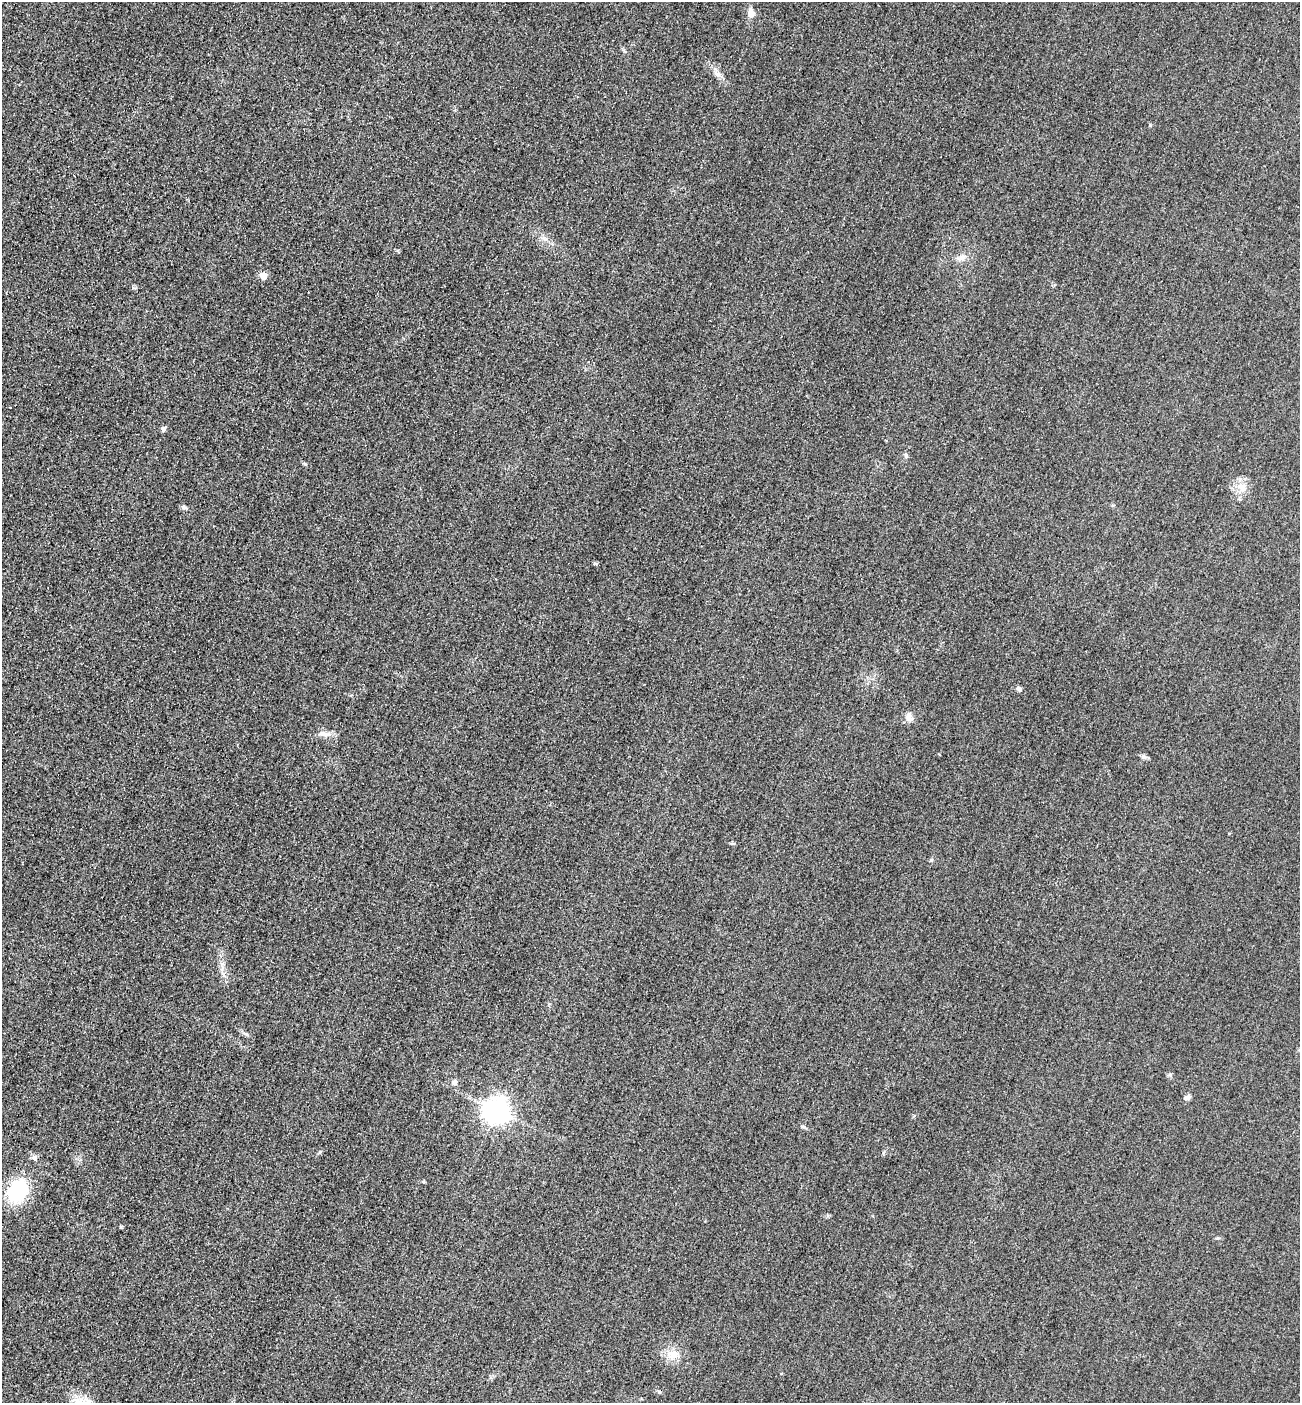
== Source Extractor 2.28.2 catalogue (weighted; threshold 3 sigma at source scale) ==
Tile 11 of 4 x 4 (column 3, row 3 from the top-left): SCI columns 2901-4198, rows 1427-2827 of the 5667 x 5654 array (HDU 1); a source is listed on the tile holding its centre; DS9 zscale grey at full resolution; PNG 1302 x 1405 px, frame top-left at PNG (2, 2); no overlay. Shown black and unused: <1% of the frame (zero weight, under 3 of 4 exposures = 3% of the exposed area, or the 3 px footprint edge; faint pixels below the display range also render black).
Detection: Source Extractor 2.28.2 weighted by HDU 2 'WHT'; one run over the whole footprint, this tile lists its part. Background 0.0584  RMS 0.017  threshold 0.0756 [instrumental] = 3 sigma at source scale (4.5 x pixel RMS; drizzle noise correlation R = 1.50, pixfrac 1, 0.05/0.05 arcsec/px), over >= 5 px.
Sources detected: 24; all 24 listed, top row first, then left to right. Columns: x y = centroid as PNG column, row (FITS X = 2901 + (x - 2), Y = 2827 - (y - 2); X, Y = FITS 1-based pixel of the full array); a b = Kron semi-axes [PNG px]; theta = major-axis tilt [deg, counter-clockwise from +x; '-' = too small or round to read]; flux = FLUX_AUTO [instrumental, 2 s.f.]
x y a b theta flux
751 12 12 7 -75 9.5
718 74 9 6 -26 6.6
1150 125 4 4 - 1.9
962 258 9 7 -1 7.3
263 276 5 5 - 32
164 429 7 5 68 4.4
906 455 7 5 -86 3.7
305 464 6 3 -20 2
1241 487 15 9 -29 16
184 507 7 5 -20 3.5
596 563 6 4 -19 2.1
1019 689 7 5 -44 3.9
909 717 14 8 -85 9.8
325 734 19 6 -7 11
454 1082 8 7 - 5.8
1187 1097 9 6 19 5.7
497 1111 8 8 - 1600
320 1151 6 3 21 2.1
34 1158 9 7 -40 5.8
423 1182 5 4 - 1.7
18 1191 17 14 58 140
121 1227 4 3 - 2
673 1354 17 13 -1 21
659 1392 6 4 -44 2.2
Unlisted compact peaks at least as high as the median listed source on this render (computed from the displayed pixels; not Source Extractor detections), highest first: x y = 804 1127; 1144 757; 1218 1238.